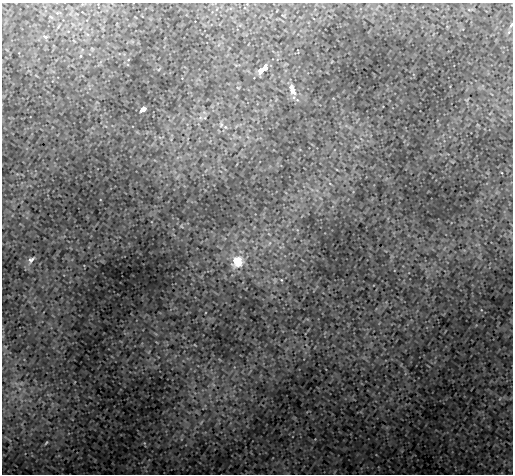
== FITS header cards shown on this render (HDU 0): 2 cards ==
NAXIS1  =                  511
NAXIS2  =                  472

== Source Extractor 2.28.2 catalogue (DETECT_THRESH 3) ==
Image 511 x 472 px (HDU 0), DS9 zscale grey, 1 PNG px = 1 image px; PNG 515 x 476 px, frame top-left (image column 1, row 472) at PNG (2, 3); no overlay
Background 0.0411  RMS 0.0011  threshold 0.00335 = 3 sigma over >= 5 px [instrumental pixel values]
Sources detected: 9; all 9 listed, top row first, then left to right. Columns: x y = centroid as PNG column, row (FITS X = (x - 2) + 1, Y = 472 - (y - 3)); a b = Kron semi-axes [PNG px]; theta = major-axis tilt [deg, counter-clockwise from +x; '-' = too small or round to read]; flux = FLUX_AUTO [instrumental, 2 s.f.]
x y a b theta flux
511 25 6 4 48 0.093
45 37 7 5 -22 0.13
263 69 11 5 39 1.1
293 90 14 6 -65 0.79
142 109 5 4 - 0.38
221 125 7 5 70 0.21
31 260 11 6 40 0.26
237 261 10 10 - 1.5
46 443 6 3 38 0.073
At the frame edge (FLAGS 8, measured only in part): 1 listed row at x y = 511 25